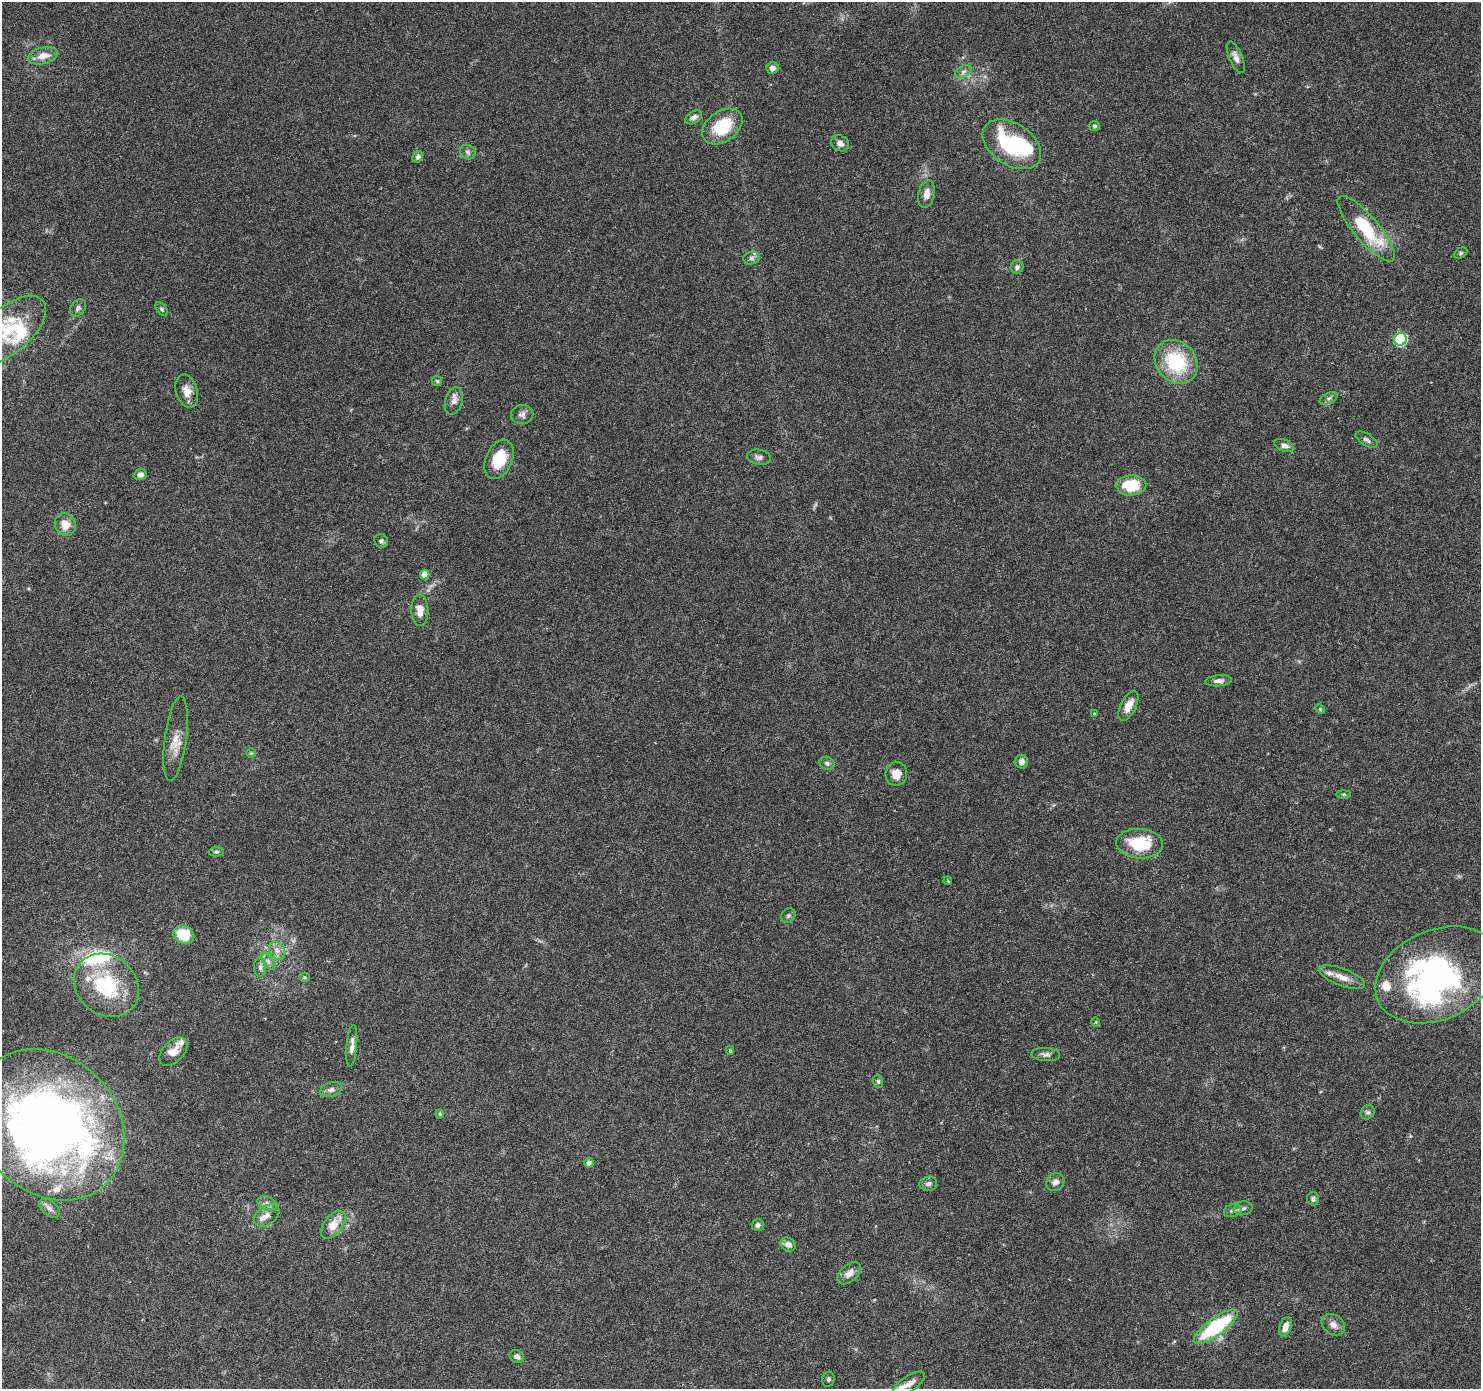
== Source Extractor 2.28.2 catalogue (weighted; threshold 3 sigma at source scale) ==
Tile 7 of 4 x 4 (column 3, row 2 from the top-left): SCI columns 2969-4447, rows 3030-4416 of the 5937 x 5999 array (HDU 1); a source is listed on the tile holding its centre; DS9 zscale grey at full resolution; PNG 1483 x 1391 px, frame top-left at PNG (2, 2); each listed source drawn as its Kron ellipse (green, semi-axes under 4 px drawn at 4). Nothing masked; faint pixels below the display range render black.
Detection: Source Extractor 2.28.2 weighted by HDU 2 'WHT'; one run over the whole footprint, this tile lists its part. Background 0.0521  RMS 0.0025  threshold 0.0103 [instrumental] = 3 sigma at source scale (4.09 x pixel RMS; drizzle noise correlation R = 1.36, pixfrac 0.8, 0.0396/0.0396 arcsec/px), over >= 5 px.
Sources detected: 103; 1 too faint to see at this stretch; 3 inside a brighter object's white glare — neither listed nor drawn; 12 inside a brighter listed object's ellipse — not listed separately; the other 87 listed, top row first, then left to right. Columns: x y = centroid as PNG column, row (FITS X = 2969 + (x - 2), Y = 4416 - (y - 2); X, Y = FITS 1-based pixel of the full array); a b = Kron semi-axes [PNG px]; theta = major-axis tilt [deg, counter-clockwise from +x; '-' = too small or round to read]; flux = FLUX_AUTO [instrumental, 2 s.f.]
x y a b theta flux
43 56 15 8 15 2.5
1236 57 17 6 -67 1.3
772 68 6 6 - 1.1
963 72 9 5 30 0.73
694 117 9 6 31 0.91
1094 126 5 5 - 0.37
722 127 22 15 35 10
840 143 9 7 -32 1.3
1012 144 32 21 -34 23
468 152 8 7 - 0.76
418 157 6 5 - 0.75
927 194 14 8 79 1.8
1366 229 42 12 -50 15
1461 253 7 5 27 0.41
751 258 8 6 15 0.73
1017 267 6 6 - 0.74
78 308 9 7 54 0.75
162 309 8 5 -53 0.45
8 330 46 23 40 14
1400 339 6 6 - 28
1176 362 23 19 -48 15
437 381 5 5 - 0.36
187 391 17 11 -74 2.4
1329 398 9 5 26 0.63
454 401 14 8 74 1.5
522 414 11 9 1 1.2
1367 440 12 6 -31 0.75
1284 445 10 6 -20 1
759 457 12 7 -11 0.92
499 459 21 13 66 7.6
140 475 6 5 - 0.97
1131 485 15 10 2 7.9
65 525 11 10 - 2.9
381 541 7 6 - 0.64
425 574 5 5 - 3
420 610 15 8 -88 2.5
1219 681 13 5 5 1
1128 706 16 7 63 2.9
1320 709 5 4 - 0.27
1094 714 3 3 - 0.58
176 739 42 11 82 3.9
251 753 5 5 - 0.31
1021 762 7 6 - 1.2
827 763 8 6 -27 0.65
896 774 12 11 - 2.7
1344 794 7 4 0 0.31
1140 844 23 15 -3 10
216 852 7 4 2 0.46
948 881 4 3 - 0.21
788 916 8 6 47 0.5
184 935 11 8 -24 6.4
277 951 9 7 -55 1.4
268 961 10 5 -55 0.82
260 967 10 6 -90 0.88
1437 975 64 44 24 64
305 977 5 4 - 0.42
1342 977 24 8 -21 2.6
106 985 35 29 -40 16
1095 1022 5 3 - 0.21
352 1046 21 5 85 1.5
730 1050 4 3 - 0.26
173 1052 17 10 45 2.6
1046 1054 14 6 -5 0.92
878 1081 7 5 -86 0.44
331 1090 11 7 19 0.94
1368 1112 7 6 - 0.6
440 1114 4 4 - 0.24
49 1125 82 68 -46 190
589 1163 5 4 - 0.78
1055 1182 10 8 47 1.1
928 1184 9 7 9 0.92
1313 1199 6 6 - 0.58
267 1204 10 7 -23 1.1
49 1208 12 7 -41 1.1
1243 1208 9 7 11 0.76
1233 1210 9 6 21 0.71
267 1215 14 9 36 1.9
333 1225 16 9 52 3.9
758 1225 6 6 - 0.65
788 1244 8 6 -31 1.2
849 1273 14 8 42 1.7
1333 1325 13 9 -35 1.4
1216 1327 26 9 36 19
1285 1327 10 6 70 2
517 1356 7 6 - 0.98
828 1379 7 6 - 0.58
909 1384 18 7 34 2
Isophote crosses this tile's border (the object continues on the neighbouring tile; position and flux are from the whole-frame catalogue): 1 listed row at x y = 8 330